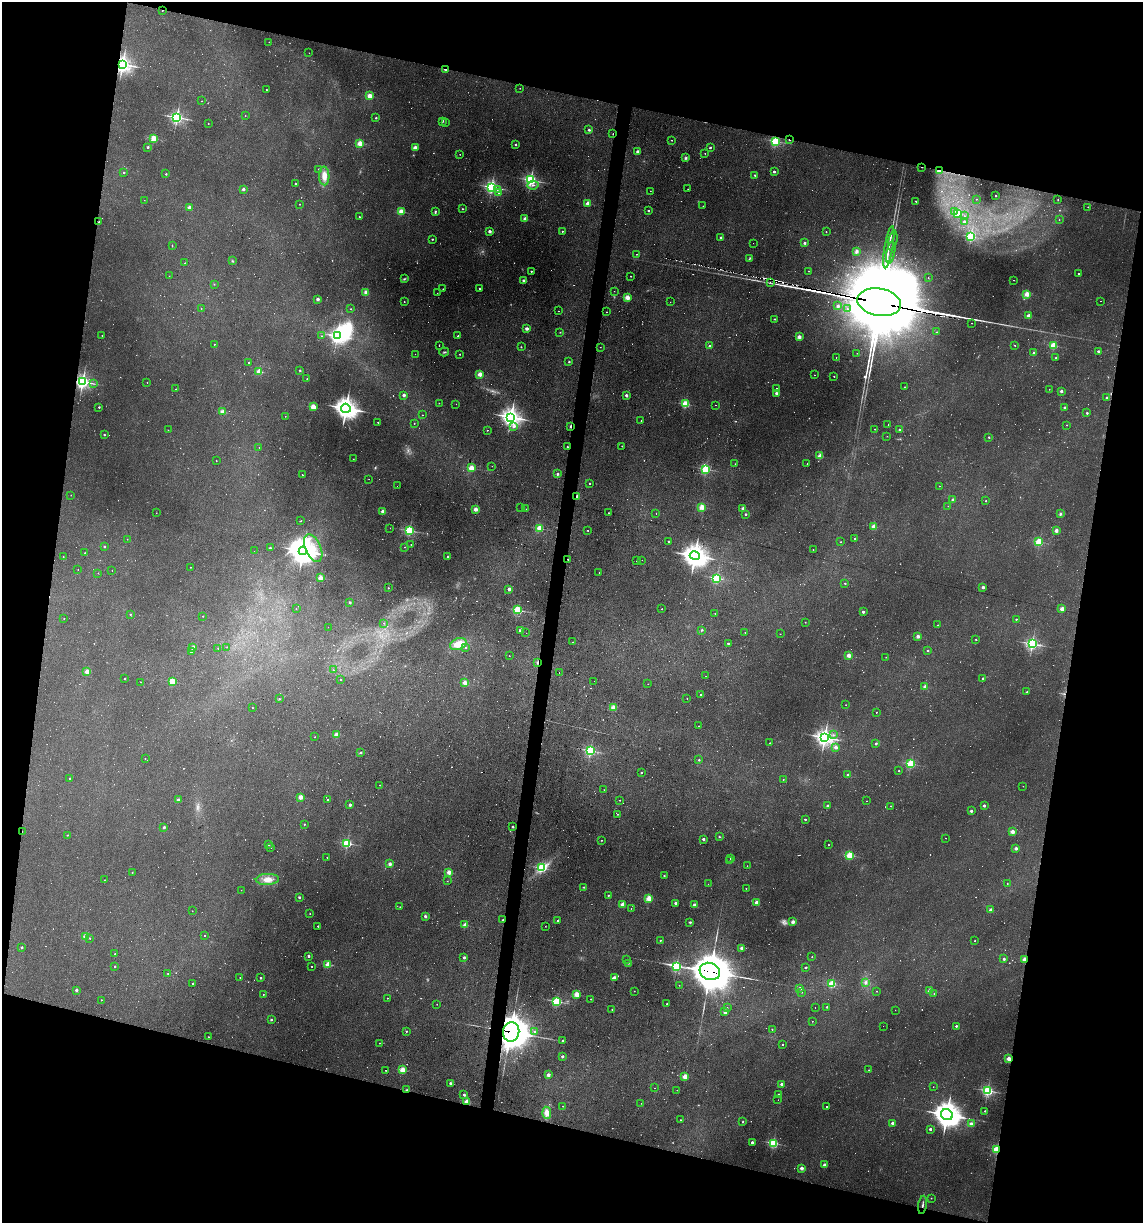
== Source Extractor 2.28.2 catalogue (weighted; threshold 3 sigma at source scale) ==
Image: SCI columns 231-4791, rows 1-4884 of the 4904 x 4884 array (HDU 1 of 3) = the unmasked area's bounding box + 8 px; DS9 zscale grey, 4 x 4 block average (1 PNG px = mean of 4 x 4 image px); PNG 1145 x 1225 px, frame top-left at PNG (2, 2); each listed source drawn as its Kron ellipse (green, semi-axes under 4 px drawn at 4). Shown black and unused: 27% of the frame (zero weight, under 2 of 3 exposures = <1% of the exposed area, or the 3 px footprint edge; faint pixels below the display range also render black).
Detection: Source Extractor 2.28.2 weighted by HDU 2 'WHT'. Background 0.184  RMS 0.013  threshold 0.0603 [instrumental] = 3 sigma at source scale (4.5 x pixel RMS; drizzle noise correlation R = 1.50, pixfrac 1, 0.05/0.05 arcsec/px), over >= 5 px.
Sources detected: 1056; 196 too faint to see at this stretch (4 x 4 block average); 2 inside a brighter object's white glare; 172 cosmic-ray / hot-pixel residue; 7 long thin detections or spike segments (spike, bleed or trail) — neither listed nor drawn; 4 coinciding with a brighter row at this scale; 5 inside a brighter listed object's ellipse — not listed separately; of the other 670, all 500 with FLUX_AUTO >= 2.5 (the completeness limit of this list) listed and drawn (170 fainter detections not listed), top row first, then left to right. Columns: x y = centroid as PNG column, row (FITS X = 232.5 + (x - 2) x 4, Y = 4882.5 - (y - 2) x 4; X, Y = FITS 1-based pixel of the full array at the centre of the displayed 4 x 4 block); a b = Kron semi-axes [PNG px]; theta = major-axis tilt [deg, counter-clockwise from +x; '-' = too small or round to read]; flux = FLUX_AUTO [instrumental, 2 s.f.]
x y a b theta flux
162 10 2 2 - 4.7
269 42 2 2 - 2.9
309 53 2 2 - 4.6
122 64 3 3 - 4300
445 69 3 2 - 47
520 88 2 2 - 2.6
266 90 2 2 - 4.8
370 96 2 2 - 290
202 101 2 2 - 5.6
245 116 2 2 - 3.7
177 117 2 2 - 2200
376 118 2 2 - 23
442 121 2 2 - 29
445 122 2 2 - 4.4
208 124 2 2 - 2.7
589 130 2 2 - 40
613 134 2 2 - 16
154 138 2 2 - 570
672 140 2 2 - 3.9
790 140 2 2 - 19
775 141 2 2 - 1100
360 143 2 2 - 320
515 144 2 2 - 24
148 147 2 2 - 50
710 147 2 2 - 25
415 148 2 2 - 270
638 151 2 2 - 110
705 153 2 2 - 5.1
460 154 2 2 - 3.9
686 158 4 3 - 15
922 167 2 2 - 12
319 169 2 2 - 13
939 171 4 2 - 37
774 172 2 2 - 47
124 173 2 2 - 19
166 174 2 2 - 20
755 175 2 2 - 22
324 176 9 5 -89 83
531 180 2 2 - 2300
295 184 2 2 - 18
533 185 5 3 - 21
491 187 2 2 - 2200
243 189 2 2 - 80
688 189 2 2 - 4.1
497 190 2 2 - 8.9
650 191 2 2 - 3.1
499 193 2 2 - 8.2
996 196 2 2 - 23
976 199 2 2 - 3.6
144 200 2 2 - 2.8
1058 200 2 2 - 4.2
916 201 2 2 - 13
588 203 2 2 - 170
299 204 2 2 - 5.3
703 206 2 2 - 3.6
1088 207 2 2 - 6.9
189 208 2 2 - 140
462 209 2 2 - 10
435 211 3 3 - 7.9
648 211 2 2 - 21
954 211 2 2 - 3.6
401 212 2 2 - 300
958 214 2 2 - 510
359 216 2 2 - 9.7
964 216 2 2 - 4.3
525 219 2 2 - 180
1059 220 2 2 - 3.2
99 222 2 2 - 20
964 222 2 2 - 22
490 231 2 2 - 96
562 231 2 2 - 13
826 232 2 2 - 7.1
971 237 2 2 - 1100
721 238 2 2 - 54
432 239 2 2 - 18
893 241 10 2 79 27
753 243 2 2 - 5.5
804 243 2 2 - 49
172 246 2 2 - 3.8
889 247 21 2 80 48
856 251 4 3 - 24
891 253 11 2 80 28
636 254 2 2 - 4.1
749 259 3 2 - 7
232 261 2 2 - 6.1
185 263 2 2 - 7.3
531 271 2 2 - 22
809 271 2 2 - 3.6
1079 274 2 2 - 12
169 276 2 2 - 3.8
631 276 2 2 - 6.5
928 278 2 2 - 2.8
404 279 3 2 - 8.3
523 280 2 2 - 62
1014 280 2 2 - 3.2
770 282 3 2 - 7.3
214 284 2 2 - 3.5
443 289 2 2 - 3.8
479 289 2 2 - 11
614 291 2 2 - 2.6
366 292 2 2 - 220
437 293 2 2 - 2.8
1027 294 2 2 - 350
627 297 2 2 - 310
318 299 2 2 - 94
1101 301 2 2 - 2.9
404 302 2 2 - 8.9
670 302 2 2 - 2.7
879 302 22 13 -10 290000
838 306 2 2 - 66
201 308 2 2 - 5.9
351 309 2 2 - 4.2
847 309 2 2 - 4.3
559 311 2 2 - 2.8
607 312 2 2 - 4.6
1029 316 2 2 - 190
774 319 2 2 - 18
972 323 2 2 - 6.1
526 329 2 2 - 120
560 332 2 2 - 4
937 332 2 2 - 3.5
102 335 2 2 - 4.2
321 336 2 2 - 8
337 336 2 2 - 2700
458 336 2 2 - 18
799 337 2 2 - 160
214 344 2 2 - 7.2
1015 345 2 2 - 7.3
1053 345 2 2 - 550
439 346 2 2 - 3.2
709 346 2 2 - 33
521 347 2 2 - 13
600 347 2 2 - 2.6
1098 351 2 2 - 52
444 352 5 2 - 9.9
857 353 2 2 - 3.7
1034 353 2 2 - 58
415 354 2 2 - 2.6
460 354 2 2 - 8.7
836 357 2 2 - 3.8
1056 358 2 2 - 29
248 362 2 2 - 5.5
569 362 2 2 - 25
300 370 2 2 - 20
259 371 2 2 - 280
480 374 2 2 - 260
814 375 2 2 - 3.5
834 376 2 2 - 9.4
307 379 2 2 - 12
83 382 2 2 - 3100
147 382 2 2 - 4.2
93 384 3 2 - 5.2
905 387 2 2 - 9.5
176 389 2 2 - 6.7
776 389 2 2 - 12
1049 389 2 2 - 3.5
1061 391 2 2 - 77
776 393 2 2 - 81
404 395 2 2 - 100
626 395 2 2 - 82
1106 398 2 2 - 28
439 403 2 2 - 6.4
456 404 2 2 - 3.3
685 404 2 2 - 710
715 405 2 2 - 2.8
99 407 2 2 - 22
313 407 2 2 - 410
346 408 5 4 - 6600
1064 408 2 2 - 42
223 412 2 2 - 240
1087 413 2 2 - 38
422 415 2 2 - 3.2
285 416 2 2 - 2.7
511 417 4 3 - 4700
641 421 2 2 - 2.9
378 422 2 2 - 7.2
414 423 2 2 - 3.3
888 424 2 2 - 2.6
1067 425 2 2 - 7.1
514 426 2 2 - 45
571 426 2 2 - 94
875 429 2 2 - 7.9
168 430 2 2 - 4.8
487 430 2 2 - 5.1
900 430 2 2 - 40
104 435 2 2 - 23
887 436 2 2 - 4.4
989 437 2 2 - 19
622 446 2 2 - 9.3
259 447 2 2 - 2.7
567 447 2 2 - 20
820 456 2 2 - 330
353 459 2 2 - 6.1
216 461 2 2 - 5.1
735 464 2 2 - 3.5
807 464 2 2 - 4.5
492 466 2 2 - 3
471 468 2 2 - 370
706 469 2 2 - 1100
557 474 2 2 - 37
302 475 2 2 - 15
369 479 2 2 - 3.8
590 484 2 2 - 7.3
397 486 2 2 - 2.7
939 486 2 2 - 3.8
71 495 2 2 - 2.7
577 497 2 2 - 180
953 500 2 2 - 91
986 501 2 2 - 14
948 506 2 2 - 6.1
702 507 2 2 - 370
521 508 2 2 - 2.7
743 508 2 2 - 120
475 509 2 2 - 190
526 509 2 2 - 2.7
383 511 2 2 - 170
156 513 2 2 - 3.6
608 513 2 2 - 3.4
656 514 2 2 - 3
745 514 2 2 - 24
1060 514 3 2 - 12
301 521 2 2 - 3.8
874 527 2 2 - 230
390 528 2 2 - 3.2
539 528 2 2 - 410
588 530 2 2 - 8.4
1056 530 2 2 - 140
410 531 2 2 - 1300
127 539 2 2 - 6.8
855 539 2 2 - 13
669 541 2 2 - 17
841 542 2 2 - 9
1039 542 2 2 - 710
411 545 2 2 - 2.8
104 547 2 2 - 29
404 547 2 2 - 2.7
270 548 2 2 - 32
313 548 15 7 -66 200
813 550 2 2 - 6.2
254 551 2 2 - 4.4
303 551 4 4 - 7800
85 553 2 2 - 11
695 556 5 4 - 8300
63 557 2 2 - 7.6
448 557 2 2 - 42
568 559 2 2 - 9.9
642 560 2 2 - 5.1
637 561 2 2 - 4.3
190 567 2 2 - 3.6
78 570 2 2 - 5.7
112 570 2 2 - 3
599 572 2 2 - 2.5
98 573 2 2 - 3.5
320 578 2 2 - 260
717 578 2 2 - 1200
845 583 2 2 - 15
983 587 2 2 - 79
388 588 2 2 - 13
509 589 2 2 - 98
350 602 2 2 - 35
296 609 2 2 - 5.6
662 609 2 2 - 12
1062 609 2 2 - 180
518 610 2 2 - 900
863 612 2 2 - 56
715 613 2 2 - 4
130 614 2 2 - 14
203 616 2 2 - 7.6
64 618 2 2 - 3.3
1016 619 2 2 - 16
805 622 2 2 - 8.4
384 623 2 2 - 3.2
938 625 2 2 - 5.8
328 627 2 2 - 8
702 630 2 2 - 8.2
520 631 2 2 - 61
745 632 2 2 - 2.9
526 633 2 2 - 3.1
780 634 2 2 - 4.8
918 636 2 2 - 130
976 640 2 2 - 7.4
573 642 2 2 - 3.8
458 644 8 5 19 120
728 644 2 2 - 23
1032 644 2 2 - 2200
227 647 2 2 - 2.7
465 647 2 2 - 13
193 648 2 2 - 140
218 648 2 2 - 9.9
928 651 2 2 - 29
191 652 2 2 - 36
849 655 2 2 - 220
509 656 2 2 - 6.3
886 657 2 2 - 2.9
538 662 3 2 - 15
333 670 2 2 - 6.1
87 672 2 2 - 210
559 673 2 2 - 4.6
706 676 2 2 - 2.9
983 678 2 2 - 24
125 679 2 2 - 13
340 680 2 2 - 11
172 681 2 2 - 520
594 681 2 2 - 2.6
140 682 2 2 - 5.9
465 683 2 2 - 230
648 684 2 2 - 2.5
925 687 2 2 - 150
1027 692 2 2 - 30
701 695 2 2 - 26
687 698 2 2 - 5
279 699 2 2 - 12
846 705 2 2 - 4
252 708 2 2 - 4.9
613 708 2 2 - 290
876 712 2 2 - 7
698 726 2 2 - 3.9
336 735 2 2 - 220
833 735 2 2 - 6.7
315 737 2 2 - 4.7
825 737 3 3 - 4200
770 743 2 2 - 9.1
876 744 2 2 - 42
836 747 2 2 - 100
590 751 2 2 - 1600
361 753 3 2 - 9.9
145 759 2 2 - 6.1
699 760 2 2 - 17
911 764 2 2 - 920
899 771 2 2 - 8.9
641 773 2 2 - 18
848 775 2 2 - 37
69 778 2 2 - 9.8
783 779 2 2 - 7.3
380 785 2 2 - 4.8
1023 786 2 2 - 2.7
604 790 2 2 - 2.8
300 797 2 2 - 190
178 800 2 2 - 110
328 800 2 2 - 18
620 800 2 2 - 6.3
866 801 2 2 - 2.7
350 805 2 2 - 60
828 806 2 2 - 58
891 806 2 2 - 9
984 806 2 2 - 61
971 811 2 2 - 66
617 814 2 2 - 7
805 819 2 2 - 23
304 824 2 2 - 14
164 827 2 2 - 43
513 827 2 2 - 41
22 832 2 2 - 8.6
1012 832 2 2 - 170
67 835 2 2 - 10
719 837 2 2 - 5.8
946 838 2 2 - 2.6
703 839 2 2 - 60
601 840 2 2 - 5.9
347 843 2 2 - 1100
268 845 2 2 - 27
828 845 2 2 - 3.8
271 847 2 2 - 7
1016 848 2 2 - 93
850 855 2 2 - 750
327 857 2 2 - 9.8
731 859 2 2 - 16
729 861 2 2 - 2.8
390 864 2 2 - 100
747 866 2 2 - 4.5
541 868 3 2 - 880
132 872 2 2 - 10
449 872 2 2 - 200
664 876 2 2 - 18
267 879 11 5 2 82
104 880 2 2 - 3.9
447 881 2 2 - 2.6
1007 883 2 2 - 10
708 884 2 2 - 2.9
584 887 2 2 - 15
746 888 2 2 - 9.2
241 890 2 2 - 3.6
608 895 2 2 - 21
299 897 2 2 - 47
649 898 2 2 - 420
756 902 2 2 - 110
675 903 2 2 - 62
623 904 2 2 - 220
694 905 2 2 - 120
400 907 2 2 - 3.1
631 908 2 2 - 2.8
991 910 2 2 - 110
192 911 2 2 - 5.1
310 914 2 2 - 4.9
425 916 2 2 - 64
503 920 2 2 - 26
558 920 2 2 - 41
690 922 2 2 - 38
793 922 2 2 - 110
465 925 2 2 - 200
318 926 2 2 - 18
545 926 2 2 - 2.9
205 936 2 2 - 4.5
85 937 2 2 - 260
90 938 2 2 - 5.6
660 940 2 2 - 14
975 941 2 2 - 7.6
22 947 2 2 - 33
742 948 2 2 - 110
115 954 2 2 - 16
308 956 2 2 - 44
464 957 2 2 - 48
812 957 2 2 - 9.9
1004 959 2 2 - 49
1024 959 2 2 - 240
627 960 2 2 - 7.9
628 963 3 2 - 6.1
328 965 2 2 - 370
115 966 2 2 - 19
312 966 2 2 - 6.2
676 966 2 2 - 1600
805 967 2 2 - 30
710 971 10 8 -20 31000
168 974 2 2 - 6.5
240 977 2 2 - 5.6
614 977 2 2 - 50
260 978 2 2 - 29
865 983 3 2 - 12
193 984 2 2 - 16
832 984 2 2 - 580
679 985 2 2 - 2.6
800 988 2 2 - 68
76 990 2 2 - 53
634 991 2 2 - 5.6
877 991 2 2 - 7.4
930 991 2 2 - 180
801 992 2 2 - 7.3
934 993 2 2 - 4.2
263 994 2 2 - 6.5
577 994 2 2 - 330
387 998 2 2 - 7.4
591 999 2 2 - 9.3
101 1000 2 2 - 10
557 1001 2 2 - 1100
437 1004 2 2 - 2.8
667 1004 2 2 - 16
815 1007 2 2 - 3.6
827 1007 2 2 - 24
727 1008 2 2 - 11
612 1010 2 2 - 13
895 1010 2 2 - 4
725 1012 2 2 - 140
271 1020 2 2 - 27
812 1021 2 2 - 3.2
883 1026 2 2 - 4.2
956 1026 2 2 - 28
772 1029 2 2 - 9.3
406 1031 2 2 - 17
511 1032 9 8 - 17000
534 1032 2 2 - 19
208 1037 2 2 - 10
563 1040 2 2 - 13
379 1043 2 2 - 9.8
782 1045 2 2 - 10
562 1056 2 2 - 55
1009 1059 2 2 - 210
385 1070 2 2 - 3.4
402 1070 2 2 - 430
869 1070 2 2 - 2.8
548 1075 2 2 - 130
685 1077 2 2 - 360
450 1083 2 2 - 75
781 1084 2 2 - 60
933 1087 2 2 - 2.7
654 1088 2 2 - 2.7
407 1090 2 2 - 19
677 1090 2 2 - 2.6
988 1091 2 2 - 1800
778 1094 2 2 - 7.5
464 1095 2 2 - 58
778 1100 2 2 - 3.8
467 1102 2 2 - 330
641 1103 2 2 - 3
563 1106 2 2 - 4.8
827 1107 2 2 - 5.8
985 1111 2 2 - 16
547 1113 6 4 -84 60
947 1115 6 5 - 11000
680 1120 2 2 - 5.1
743 1122 2 2 - 13
892 1123 2 2 - 100
971 1124 3 3 - 24
930 1129 2 2 - 54
752 1142 2 2 - 67
773 1143 2 2 - 1200
997 1149 2 2 - 650
824 1165 2 2 - 140
801 1168 2 2 - 110
931 1198 2 2 - 6.9
922 1205 9 2 82 18
Overlapping masked pixels (flux is a lower limit): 25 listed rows (the first 20) at x y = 162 10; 122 64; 445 69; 613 134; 790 140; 775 141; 922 167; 939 171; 879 302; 83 382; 571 426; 567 447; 577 497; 568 559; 538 662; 22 832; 503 920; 1024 959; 710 971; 511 1032
Diffuse or blended objects may show on this block-average render without a row.